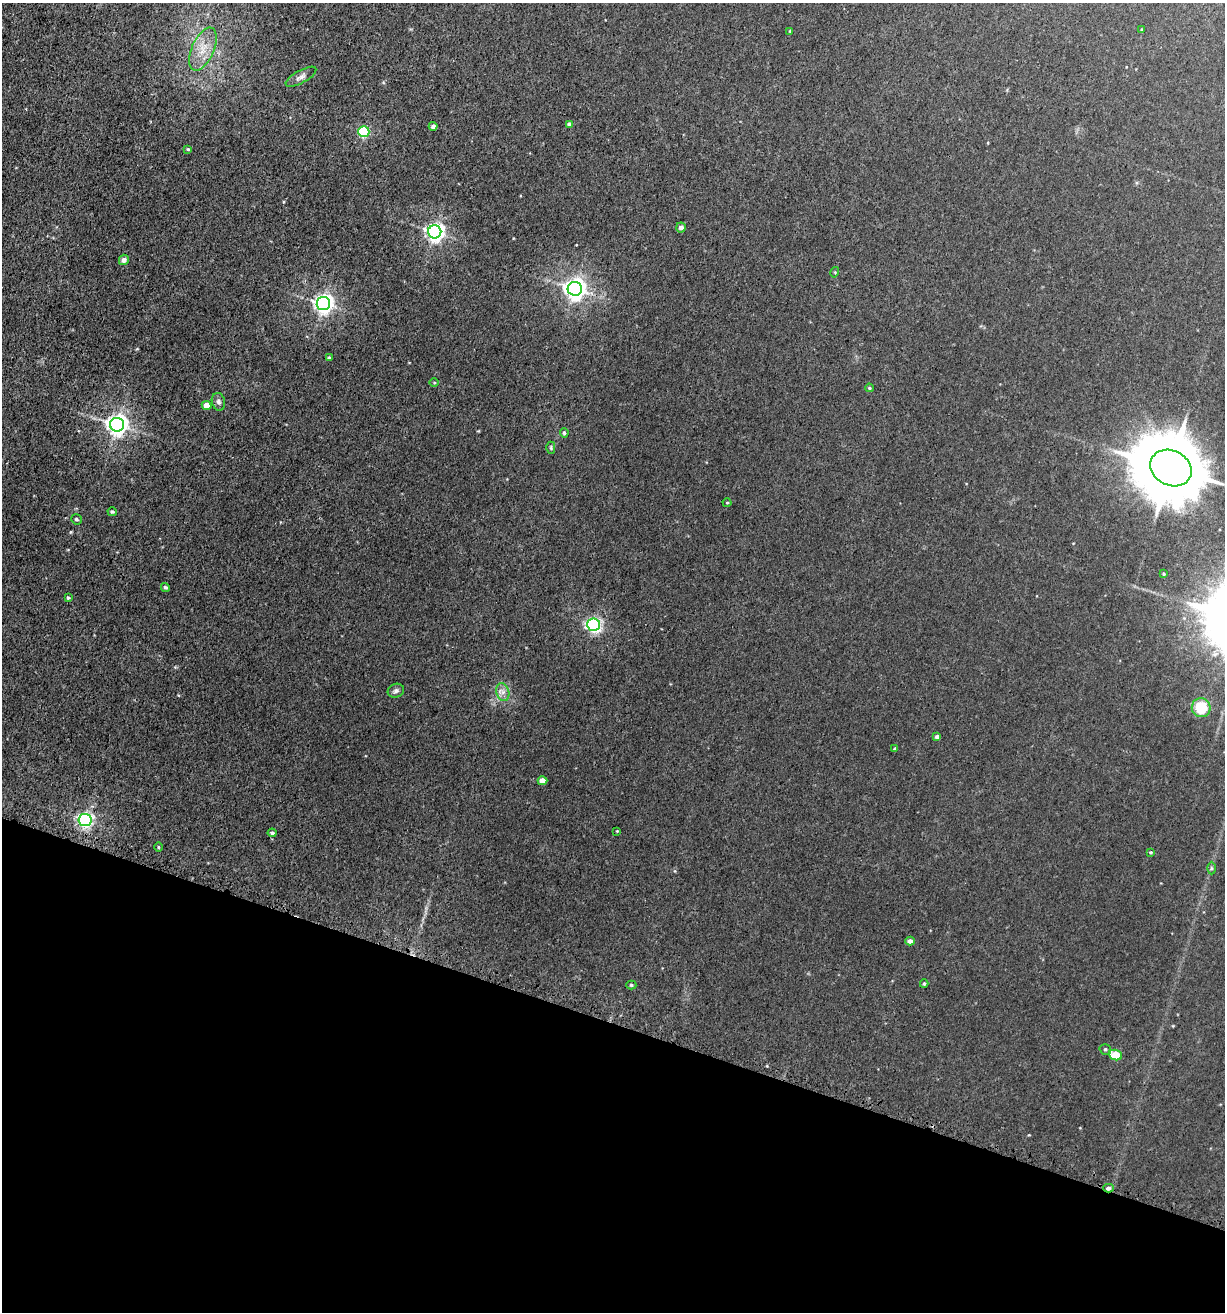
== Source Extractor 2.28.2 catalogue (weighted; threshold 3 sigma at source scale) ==
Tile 15 of 4 x 4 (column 3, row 4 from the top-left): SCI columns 2623-3845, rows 61-1370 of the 5414 x 5354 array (HDU 1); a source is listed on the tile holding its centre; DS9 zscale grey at full resolution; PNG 1227 x 1314 px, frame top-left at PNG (2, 3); each listed source drawn as its Kron ellipse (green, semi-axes under 4 px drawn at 4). Shown black and unused: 22% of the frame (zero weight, under 3 of 5 exposures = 5% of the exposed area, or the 3 px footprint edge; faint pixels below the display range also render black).
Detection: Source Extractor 2.28.2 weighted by HDU 2 'WHT'; one run over the whole footprint, this tile lists its part. Background 0.0209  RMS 0.003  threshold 0.0135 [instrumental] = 3 sigma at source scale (4.5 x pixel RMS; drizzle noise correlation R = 1.50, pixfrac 1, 0.05/0.05 arcsec/px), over >= 5 px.
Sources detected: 49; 1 cosmic-ray / hot-pixel residue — neither listed nor drawn; the other 48 listed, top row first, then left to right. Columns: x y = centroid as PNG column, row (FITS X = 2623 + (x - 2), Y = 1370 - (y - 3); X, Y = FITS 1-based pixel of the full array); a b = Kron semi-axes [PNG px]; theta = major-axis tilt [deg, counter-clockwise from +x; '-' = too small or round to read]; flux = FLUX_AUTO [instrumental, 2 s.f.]
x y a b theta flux
1142 29 4 3 - 0.26
790 31 4 4 - 0.26
203 49 23 11 66 5.5
301 77 17 6 29 1.4
569 124 4 4 - 1
433 126 4 4 - 0.79
364 132 5 5 - 30
188 149 4 3 - 0.34
681 227 5 4 - 1.5
435 232 6 6 - 130
124 260 5 5 - 0.98
835 272 5 3 - 0.29
575 289 7 7 - 200
323 304 7 6 - 140
329 358 3 3 - 0.47
434 383 5 3 - 0.27
869 388 4 4 - 0.46
218 402 9 6 -75 0.91
207 405 5 4 - 3.4
117 425 7 7 - 190
564 433 4 4 - 0.57
551 448 6 4 -90 0.4
1171 468 21 17 -28 2700
727 503 4 4 - 0.31
112 512 4 4 - 0.45
76 519 5 5 - 0.56
1163 574 3 3 - 0.32
165 587 4 4 - 0.59
68 598 4 3 - 0.41
594 625 6 6 - 71
396 691 8 6 19 0.84
503 692 9 6 -73 1.4
1201 708 9 9 - 8.6
937 737 4 4 - 1.1
895 749 3 3 - 0.48
543 781 5 4 - 2.7
85 820 6 6 - 84
617 831 2 2 - 0.18
272 833 4 3 - 0.59
158 847 5 3 - 0.33
1151 852 4 3 - 0.33
1211 868 6 4 90 0.46
910 941 5 4 - 1.2
924 984 4 3 - 0.41
631 985 5 4 - 0.41
1105 1049 6 5 - 0.49
1115 1055 7 5 -21 6
1108 1188 5 4 - 0.83
Overlapping masked pixels (flux is a lower limit): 1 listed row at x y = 1108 1188